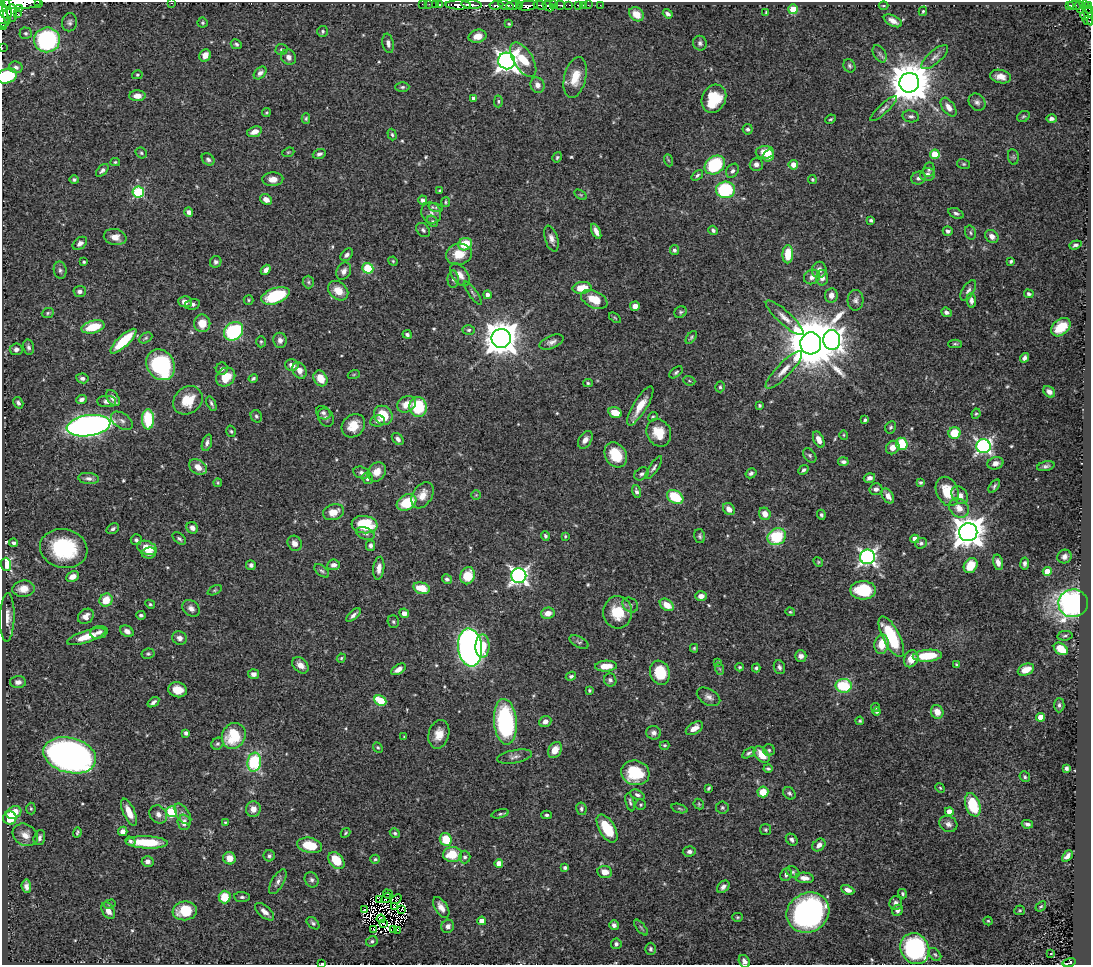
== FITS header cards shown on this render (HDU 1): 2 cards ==
NAXIS1  =                 1089
NAXIS2  =                  963

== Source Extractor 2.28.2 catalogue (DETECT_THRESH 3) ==
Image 1089 x 963 px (HDU 1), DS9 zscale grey, 1 PNG px = 1 image px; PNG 1093 x 967 px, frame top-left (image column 1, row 963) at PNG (2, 2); each listed source drawn as its Kron ellipse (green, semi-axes under 4 px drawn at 4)
Background 0.615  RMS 0.014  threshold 0.0423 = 3 sigma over >= 5 px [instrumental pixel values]
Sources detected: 564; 7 with non-positive FLUX_AUTO (blend fragments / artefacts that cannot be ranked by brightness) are neither listed nor drawn; of the other 557, the 500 brightest by FLUX_AUTO listed and drawn (57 fainter detections omitted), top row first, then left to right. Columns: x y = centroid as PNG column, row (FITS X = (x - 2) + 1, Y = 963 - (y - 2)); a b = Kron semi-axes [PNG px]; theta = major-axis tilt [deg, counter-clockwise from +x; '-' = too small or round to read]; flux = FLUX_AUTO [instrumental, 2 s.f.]
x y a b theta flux
38 2 3 2 - 24
21 3 20 6 2 840
171 3 3 2 - 1.3
422 4 2 2 - 5.2
429 4 2 2 - 8.5
435 4 2 2 - 6.9
440 5 3 3 - 27
458 5 13 4 -1 760
471 5 10 3 -5 520
496 5 7 3 5 58
506 5 8 4 -19 180
514 5 8 3 6 120
540 5 7 3 -14 130
554 5 2 2 - 32
560 5 5 3 - 81
569 5 4 2 - 53
578 5 4 3 - 15
583 5 2 2 - 5.6
588 5 3 2 - 4
600 5 2 2 - 4.9
1074 5 6 3 -11 110
1088 5 4 3 - 38
520 6 3 3 - 58
527 6 10 4 5 630
548 6 6 4 -41 380
884 6 5 2 - 1.2
1070 6 3 3 - 65
1080 7 7 3 -73 110
3 9 9 3 -71 110
20 9 3 3 - 120
793 9 5 5 - 39
7 10 14 4 -86 530
1090 10 3 2 - 3.6
923 11 5 3 - 1.3
12 13 9 5 -87 200
766 13 4 3 - 1.1
1088 13 13 4 -74 16
18 14 3 2 - 12
636 14 8 6 -41 13
668 14 5 3 - 2.8
1085 15 4 3 - 31
3 19 8 5 -85 120
893 21 10 5 -28 6.4
1088 21 5 3 - 13
69 22 9 7 79 3.3
202 23 5 5 - 1.6
509 24 4 4 - 1.1
3 27 3 2 - 550
323 31 5 5 - 1.8
26 33 6 6 - 2
478 36 9 6 13 9.4
47 40 13 12 - 130
388 43 10 5 -79 3.6
700 43 7 7 - 2.8
236 44 6 4 -26 1.9
2 48 2 2 - 7.1
281 49 6 5 - 2
880 54 9 6 -59 2.6
205 55 6 5 - 8.5
288 57 8 7 - 5.2
935 57 17 6 41 5.3
523 60 19 9 -59 28
507 61 8 8 - 670
849 66 7 5 -62 2.1
16 67 7 5 -14 3
260 73 7 5 45 4
137 75 5 4 - 1.4
7 76 10 7 20 62
1000 76 10 6 -13 7.6
575 77 21 11 76 20
909 83 10 9 - 3500
537 85 8 7 - 6.5
402 87 7 4 1 1.9
137 96 8 5 1 7.6
474 98 4 4 - 3.5
714 99 14 11 63 34
498 101 6 4 89 1.5
977 102 9 7 -51 3.7
948 107 11 6 -54 6.8
883 109 18 5 43 3.9
266 113 4 4 - 1.3
911 116 8 6 -9 2.9
1023 116 6 5 - 1.5
306 118 5 4 - 1.4
830 119 5 3 - 1.2
1052 119 5 4 - 3.3
748 129 5 5 - 2.4
254 132 7 5 19 6.7
392 134 6 4 -72 1.5
288 152 6 4 21 1.2
765 152 9 6 2 18
141 153 6 5 - 1.6
319 154 7 4 19 2.4
935 154 5 4 - 40
768 156 6 5 - 8.1
557 157 5 4 - 1.5
1013 157 8 5 -82 1.7
208 159 7 5 -42 2.9
668 160 6 4 -70 1.1
115 162 5 4 - 1.2
756 164 6 6 - 4.4
964 164 7 5 -14 1.5
715 165 11 8 36 68
793 165 5 5 - 8.9
102 170 8 4 46 2.9
929 170 7 5 79 2
732 171 7 5 56 2.7
697 175 6 4 38 1.8
928 175 8 6 7 3.7
918 178 7 6 - 3.3
273 179 10 7 3 6.8
812 179 4 4 - 1.2
74 180 5 4 - 1.8
440 190 3 3 - 1.5
725 190 9 8 - 72
138 192 6 5 - 84
581 195 7 4 -31 1.2
266 199 6 5 - 5.8
422 200 4 4 - 3.1
446 202 5 3 - 1.3
436 207 7 4 -18 1.7
188 212 5 4 - 3.4
431 213 11 9 -61 5
956 213 8 5 -21 2.6
871 220 4 3 - 1.8
433 221 6 4 -42 1.8
423 230 8 6 -47 2.2
713 230 5 4 - 2.3
596 231 8 4 -64 5.2
948 231 5 4 - 2.7
970 233 7 5 -73 1.8
992 236 7 6 - 5.1
115 237 11 8 -10 8.5
551 239 13 6 -73 5.6
80 243 8 5 38 3.6
465 244 7 6 - 24
1075 245 6 4 18 2.3
674 250 5 4 - 2.2
459 254 13 10 12 17
788 254 9 5 87 20
347 255 7 5 45 3.2
393 261 5 4 - 1.1
1011 261 3 3 - 1.7
84 262 3 3 - 1.6
216 262 6 5 - 2.7
368 268 5 5 - 38
60 270 8 6 -81 2.8
266 270 6 4 50 3.8
819 270 8 7 - 5.7
344 271 9 7 62 4.8
460 275 13 7 -52 7.7
812 277 8 7 - 4.7
822 278 8 6 88 5.5
453 279 8 5 90 2.4
308 282 6 5 - 1.9
582 288 9 6 6 22
968 290 11 6 58 3.8
80 291 6 5 - 3.7
338 291 11 8 -41 14
473 293 14 4 -54 2.2
1029 294 5 4 - 2.4
487 295 4 4 - 3.9
831 295 7 6 - 6.4
275 296 15 7 20 53
594 299 14 8 -24 20
249 300 5 4 - 1.2
855 300 10 8 87 4
971 301 7 5 -85 3.8
185 302 7 5 -4 6.9
192 304 7 5 12 2.7
635 306 5 4 - 5.4
680 312 6 5 - 1.7
946 312 5 4 - 2.9
48 313 6 4 23 1.6
615 318 6 3 -37 1.1
785 318 24 7 -42 9.1
202 323 9 8 - 12
93 327 12 6 14 28
1061 327 11 7 39 24
469 330 6 4 3 1.7
234 331 10 8 38 98
407 334 5 4 - 2.1
691 337 7 4 52 1.6
146 338 7 4 27 1.7
501 338 9 9 - 2100
280 340 7 6 - 4.3
832 340 10 8 -85 610
123 341 17 5 43 38
261 342 5 5 - 1.4
552 342 13 6 22 4.4
811 343 11 10 - 7300
955 344 6 4 -1 1.6
28 347 7 5 -76 2.5
16 349 6 6 - 3.7
1025 358 5 4 - 3.1
161 365 16 13 -57 130
292 365 7 5 -14 5.7
222 369 6 6 - 2.7
300 370 9 6 -64 6.9
784 370 25 7 46 11
676 372 7 4 40 1.8
354 374 6 4 19 1.1
226 377 10 8 41 18
82 378 6 5 - 2.9
253 378 5 3 - 1.9
320 378 8 6 -58 13
689 381 6 4 -21 1.3
588 383 5 4 - 1.4
720 387 5 4 - 1.8
1049 392 6 5 - 4.7
113 398 9 5 -54 6.6
82 399 6 4 23 3.4
188 400 16 13 39 21
107 401 9 5 -2 3.6
18 403 6 4 -59 2.7
211 404 8 3 -64 2.1
407 404 10 7 30 12
759 405 4 3 - 1.7
640 406 22 7 59 17
418 407 10 9 - 47
615 412 7 5 -16 15
323 413 8 6 -37 2.9
976 414 5 4 - 1.3
383 415 10 8 -50 26
256 416 6 5 - 2
326 417 9 7 -60 3.3
653 417 5 4 - 1.2
148 419 10 6 -88 43
865 420 4 3 - 1.7
122 421 12 7 -32 4.2
377 421 7 5 7 3.2
89 426 22 10 8 520
353 426 13 10 44 17
891 427 6 5 - 1.8
231 431 6 4 -72 1.6
659 433 14 12 -65 21
954 433 6 6 - 26
844 435 5 4 - 1.1
398 439 7 5 -47 3.2
585 440 9 6 57 5.8
819 440 8 5 -65 7
207 443 8 4 72 3.2
902 444 6 5 - 35
983 446 7 7 - 300
893 447 7 6 - 7.3
616 455 13 10 -60 28
810 455 8 5 -51 1.9
843 462 5 4 - 2.8
995 463 8 6 15 5.4
1046 466 9 4 12 2.7
198 467 10 7 -36 9.3
654 468 13 4 56 2.9
803 470 5 3 - 2.2
377 472 10 8 52 9.4
361 473 8 6 -13 3.1
751 473 5 4 - 2.5
641 474 8 5 36 2.4
89 478 10 5 -6 3.8
367 478 6 5 - 3.1
869 478 6 4 17 3.7
921 482 4 3 - 1.7
218 483 4 3 - 1.2
994 486 8 4 52 1.7
876 489 6 5 - 3.5
636 491 6 4 -74 2.8
947 491 15 11 -66 23
422 495 14 9 57 11
476 495 5 5 - 1.2
960 495 10 7 -50 5.7
888 496 8 5 -57 6.1
675 497 9 6 -32 37
406 502 10 7 30 33
959 508 11 9 -41 9.1
729 509 6 5 - 7.3
334 512 11 7 20 11
765 514 6 5 - 9
821 515 5 4 - 2
365 525 13 8 -7 48
192 528 6 5 - 4.8
113 529 7 5 32 2.4
968 532 9 9 - 1700
365 533 10 6 -20 2.9
545 536 5 4 - 2.1
565 536 4 3 - 1.2
700 536 7 5 -76 2.1
777 537 10 8 33 50
179 539 8 4 -39 2.1
915 539 4 4 - 12
136 540 5 5 - 2.3
14 543 4 4 - 2.6
295 543 8 6 -56 6.2
921 543 6 5 - 2.5
371 545 5 4 - 2.8
64 548 24 19 -12 79
147 548 10 6 -20 19
149 553 7 5 8 4.8
1064 556 7 6 - 4
867 557 7 7 - 340
818 562 5 4 - 1.1
998 562 8 5 -75 5.5
1025 563 6 4 83 2.7
6 564 6 5 - 58
251 565 5 5 - 2.6
333 565 6 5 - 4.8
971 566 8 6 57 18
379 568 11 5 83 6.4
322 571 9 5 -39 2.1
1047 571 4 4 - 19
468 576 9 7 65 24
519 576 7 7 - 360
73 577 7 5 23 7.7
447 579 5 4 - 2
421 588 8 5 -14 20
24 589 11 8 6 14
215 590 7 4 27 1.4
863 590 13 9 -1 42
701 596 6 5 - 6.2
106 600 7 6 - 17
1073 603 14 14 - 300
150 604 5 4 - 1.4
630 605 8 6 -38 3.5
667 605 8 5 -37 11
191 608 9 7 -39 4.7
618 612 16 14 86 28
790 612 5 3 - 1.1
404 613 5 4 - 5.5
548 613 7 5 9 7.6
141 615 5 4 - 2.4
353 615 9 4 42 3.4
86 616 8 7 - 6.7
7 617 24 7 88 9.3
393 622 6 5 - 1.8
127 631 7 5 -30 5.2
99 632 9 6 14 4.1
1065 636 8 4 10 1.8
86 637 20 6 18 18
891 637 22 8 -63 56
179 638 7 6 - 4.5
579 642 10 5 -28 2.3
882 644 9 7 79 18
482 646 11 7 89 18
470 647 19 12 -84 490
694 648 4 3 - 1.2
1061 649 7 5 -35 20
148 654 6 5 - 1.7
801 656 5 5 - 4
927 656 14 6 5 34
341 658 5 4 - 1.2
911 659 9 7 65 12
717 662 3 3 - 1.4
300 665 9 6 -44 7.3
956 665 3 3 - 1.2
606 666 11 5 2 12
740 667 4 3 - 1.4
779 667 7 5 -69 2.6
756 668 4 4 - 1.8
398 669 8 4 32 5.8
720 669 6 4 -70 1.4
1026 670 8 5 23 11
660 673 12 9 -71 33
254 674 5 4 - 5.1
571 676 5 4 - 1.7
610 680 6 6 - 2.7
18 682 8 6 1 4.1
844 686 8 7 - 55
178 690 9 7 -14 12
589 691 3 3 - 1.2
709 697 13 8 -29 5
380 701 6 5 - 29
153 702 6 3 34 2.8
1059 705 7 5 88 2.5
876 707 4 4 - 1.2
877 711 4 4 - 2.3
937 712 7 6 - 11
1040 717 4 4 - 15
545 721 6 5 - 5
860 721 4 4 - 1.3
505 722 23 11 -85 140
694 728 9 5 32 9.4
186 733 4 4 - 2.8
653 733 7 7 - 3.9
439 734 14 10 75 13
234 736 13 11 63 44
404 737 3 2 - 1.1
217 744 6 5 - 2.1
664 745 5 3 - 1.3
378 747 6 4 -48 1.4
555 750 8 6 59 9.6
769 750 6 5 - 1.8
749 753 7 4 32 2.1
70 755 27 17 -15 620
762 755 9 6 -49 14
514 757 17 6 11 4.4
254 762 9 6 81 75
1066 768 4 3 - 2.4
768 769 4 3 - 1.7
635 773 14 12 -16 43
1025 777 5 5 - 1.6
708 788 4 2 - 1.3
940 788 5 4 - 1.2
763 792 5 5 - 16
789 793 7 5 -44 2.3
637 795 8 4 -21 2.7
630 802 9 4 -76 2.2
699 804 6 5 - 1.3
641 805 5 5 - 1.4
973 805 12 7 -72 46
722 807 6 6 - 1.9
679 808 8 3 -19 1.6
31 809 6 4 -88 1.4
253 809 8 7 - 7.4
581 809 6 5 - 2.2
129 812 14 6 -66 13
171 812 5 5 - 66
949 812 4 4 - 9.9
14 813 8 6 30 18
158 814 9 8 - 5.7
183 814 12 6 -56 4.6
500 814 9 4 14 1.9
547 815 5 3 - 2
10 818 7 6 - 21
184 822 8 6 -88 7.6
225 822 4 3 - 1.1
948 824 9 7 -27 4.1
1027 824 5 3 - 2.6
607 828 16 8 -59 36
765 830 5 5 - 1.5
123 831 5 4 - 5.5
77 832 5 3 - 1.5
346 833 5 4 - 1.3
395 833 5 4 - 1.7
25 835 13 10 -30 8.5
39 838 8 5 74 2.8
446 839 6 6 - 25
792 840 6 5 - 2.9
130 841 5 3 - 2
147 842 21 6 -2 34
310 845 13 7 -13 29
819 845 7 5 44 5.6
689 851 6 5 - 3.1
453 854 9 7 3 26
269 856 5 5 - 2.5
1067 856 6 4 46 4.2
465 857 6 6 - 2.7
229 858 6 6 - 8.2
375 859 5 4 - 1.5
336 860 9 6 -50 29
148 861 6 5 - 4.5
499 863 4 4 - 11
565 868 4 4 - 2.6
605 872 7 6 - 8.1
793 872 7 5 -31 2.2
786 874 7 5 69 3.1
804 878 9 5 -6 6.7
312 880 8 6 -59 2.9
278 882 14 6 60 4.3
26 886 7 5 -85 4.4
723 887 7 5 46 3.8
848 890 7 4 -25 5.6
388 894 5 2 - 2.3
902 894 5 4 - 1.7
225 897 6 6 - 24
242 897 8 5 -6 2.3
386 898 5 2 - 1.9
396 899 6 2 40 2.3
380 900 4 2 - 1.8
896 903 7 6 - 3.6
110 904 6 4 15 1.5
395 906 2 2 - 1.5
1041 906 6 4 39 1.1
441 907 11 6 -57 7.7
364 909 3 2 - 2.3
402 909 3 2 - 2.1
898 910 6 5 - 2.9
1020 910 5 4 - 1.4
108 911 9 6 -63 7.4
185 911 12 9 8 27
265 912 11 6 -40 5.7
808 913 22 19 31 270
738 917 5 4 - 1.3
381 919 4 2 - 1.6
482 921 4 4 - 11
988 921 4 4 - 1.3
313 923 7 5 -42 2.1
383 923 3 2 - 1.3
614 925 5 4 - 3.5
448 926 7 6 - 3.9
641 927 9 3 -50 1.6
374 930 3 2 - 4.2
394 930 4 3 - 1.3
398 930 3 2 - 4.3
372 941 6 5 - 2
616 944 5 5 - 2.5
650 949 6 5 - 2
915 949 16 14 -59 140
935 954 7 5 -48 2
1051 954 3 3 - 3
744 961 7 5 -59 4.3
1069 963 7 4 15 89
322 964 3 2 - 1.2
At the frame edge (FLAGS 8, measured only in part): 14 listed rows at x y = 38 2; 21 3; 171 3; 1088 5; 3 9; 1090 10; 3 19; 1088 21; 3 27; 2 48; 7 76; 744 961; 1069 963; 322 964
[57 fainter detections neither listed nor drawn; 7 non-positive-flux detections neither listed nor drawn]